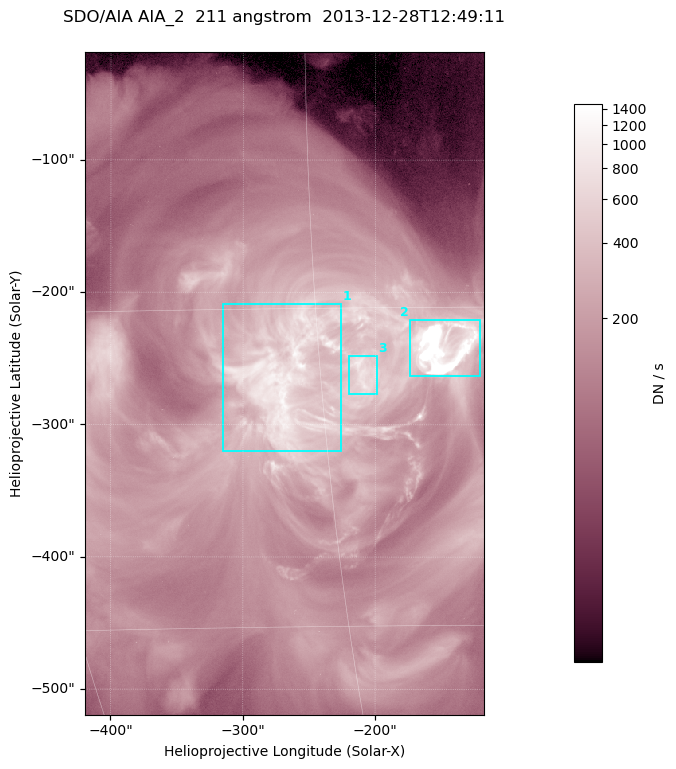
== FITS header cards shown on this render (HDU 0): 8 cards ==
TELESCOP= 'SDO/AIA '
INSTRUME= 'AIA_2   '
WAVELNTH=                  211
WAVEUNIT= 'angstrom'
DATE-OBS= '2013-12-28T12:49:11.62'
CTYPE1  = 'HPLN-TAN'
CTYPE2  = 'HPLT-TAN'
BUNIT   = 'DN / s  '

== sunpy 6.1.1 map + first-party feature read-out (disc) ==
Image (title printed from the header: SDO/AIA AIA_2  211 angstrom  2013-12-28T12:49:11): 501 x 833 px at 0.601 arcsec/px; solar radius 976 arcsec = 1624 px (partial field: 5.0% of the solar disc is inside the frame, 100% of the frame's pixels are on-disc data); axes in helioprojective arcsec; data unit DN / s (BUNIT, on the colour bar)
Orientation: roll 0.0565 deg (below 1 deg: not rotated)
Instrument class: DISC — disc imager (sunpy class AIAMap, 211 A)
Bright regions (active regions / flare kernels): reference = the on-disc median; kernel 5 px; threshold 5 sigma = 495 DN / s over a disc level ~143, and >= 1.15x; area >= 417 px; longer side >= 6 px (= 3.6 arcsec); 3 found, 3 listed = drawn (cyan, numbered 1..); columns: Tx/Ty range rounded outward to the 2 arcsec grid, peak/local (2 s.f.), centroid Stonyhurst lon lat
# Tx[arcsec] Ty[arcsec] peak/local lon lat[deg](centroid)
1 -316..-224 -320..-208 9 -17 -18
2 -174..-120 -264..-220 32 -9 -17
3 -220..-198 -278..-248 6.8 -13 -18